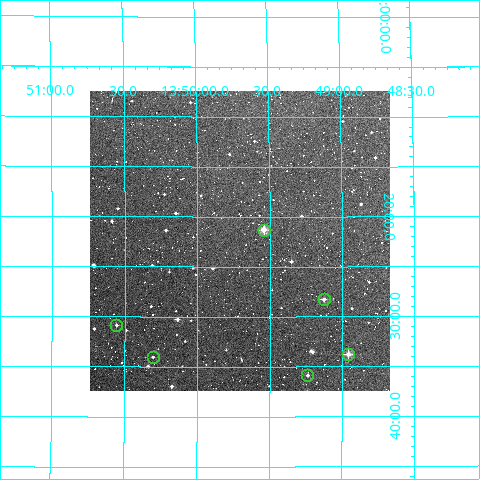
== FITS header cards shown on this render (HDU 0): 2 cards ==
NAXIS1  =                  300
NAXIS2  =                  300

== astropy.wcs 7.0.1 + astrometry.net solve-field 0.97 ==
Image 300 x 300 px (HDU 0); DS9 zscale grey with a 90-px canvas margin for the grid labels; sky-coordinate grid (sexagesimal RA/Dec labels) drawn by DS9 from the SOLVED WCS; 6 Tycho-2 reference stars matched to detected sources circled (green)
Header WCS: RA---TAN/DEC--TAN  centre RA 13:49:42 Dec -14:22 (207.43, -14.37 deg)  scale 6 arcsec/px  FOV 30.0' x 30.0'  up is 0 deg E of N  parity normal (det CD < 0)
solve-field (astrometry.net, Tycho-2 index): VERIFIED the header's WCS against the Tycho-2 star catalogue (verified at 2 index scales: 6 matches each, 0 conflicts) and refined it, rather than solving blind
Solved WCS: RA---TAN-SIP/DEC--TAN-SIP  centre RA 13:49:43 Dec -14:22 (207.43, -14.37 deg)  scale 6.02 arcsec/px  FOV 30.1' x 30.0'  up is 0 deg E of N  parity normal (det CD < 0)
The solver's refit moves the header's centre by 1.3 arcsec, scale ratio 1.003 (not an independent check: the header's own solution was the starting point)
Tycho-2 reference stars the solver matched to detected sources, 6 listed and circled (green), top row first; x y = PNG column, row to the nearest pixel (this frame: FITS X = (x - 90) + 1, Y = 300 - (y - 91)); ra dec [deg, ICRS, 3 dp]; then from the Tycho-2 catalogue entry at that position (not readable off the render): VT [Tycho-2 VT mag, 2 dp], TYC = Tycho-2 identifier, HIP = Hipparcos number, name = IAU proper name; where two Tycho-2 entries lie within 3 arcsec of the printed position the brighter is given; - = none
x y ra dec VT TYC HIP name
264 230 207.385 -14.355 10.07 5559-824-1 - -
324 299 207.282 -14.471 11.29 5559-751-1 - -
116 325 207.640 -14.514 12.03 5559-723-1 - -
348 354 207.240 -14.563 10.15 5559-693-1 - -
153 357 207.576 -14.567 12.30 5559-697-1 - -
307 375 207.310 -14.598 11.54 5559-672-1 - -